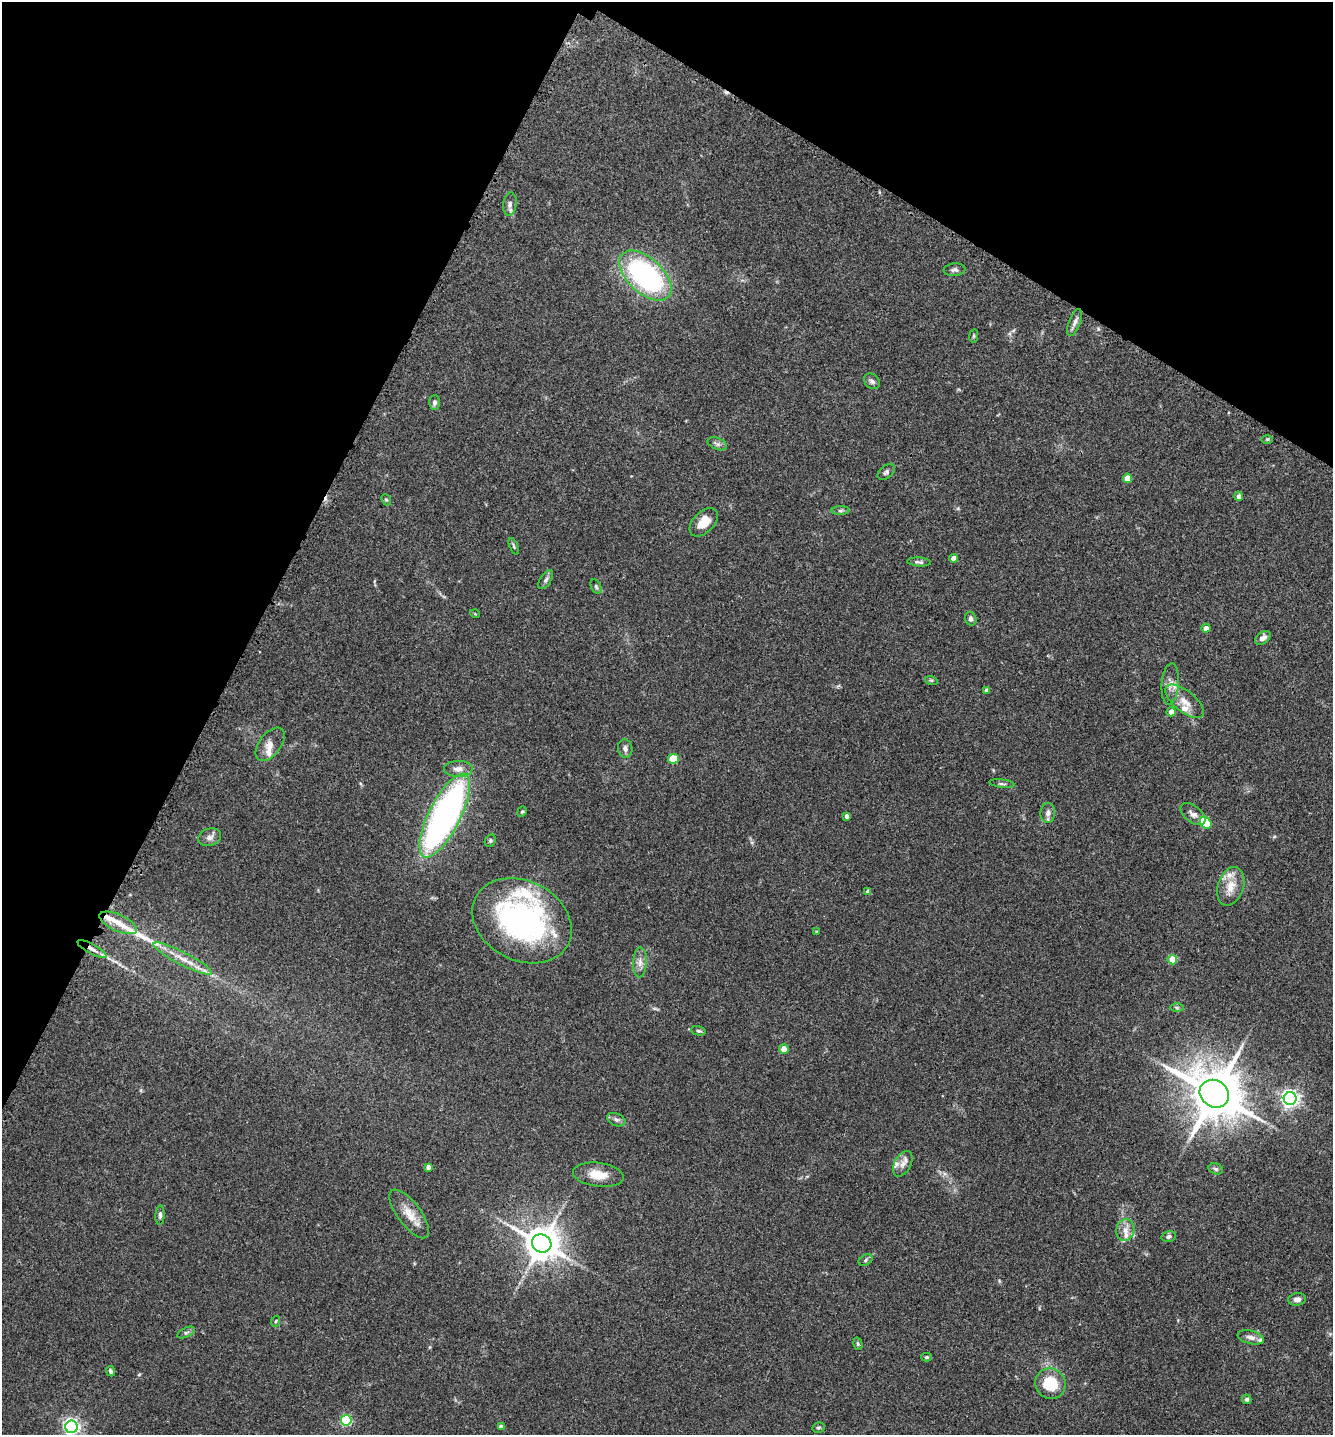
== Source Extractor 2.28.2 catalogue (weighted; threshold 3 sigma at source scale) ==
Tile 2 of 4 x 4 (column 2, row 1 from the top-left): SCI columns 1494-2824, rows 4331-5763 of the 5793 x 5786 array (HDU 1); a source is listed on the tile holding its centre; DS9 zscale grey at full resolution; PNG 1335 x 1437 px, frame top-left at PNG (2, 2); each listed source drawn as its Kron ellipse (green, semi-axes under 4 px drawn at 4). Shown black and unused: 26% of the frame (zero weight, under 3 of 4 exposures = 2% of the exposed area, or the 3 px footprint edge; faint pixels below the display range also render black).
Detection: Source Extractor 2.28.2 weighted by HDU 2 'WHT'; one run over the whole footprint, this tile lists its part. Background 0.0752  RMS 0.0058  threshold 0.026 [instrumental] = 3 sigma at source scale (4.5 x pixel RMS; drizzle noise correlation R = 1.50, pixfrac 1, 0.05/0.05 arcsec/px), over >= 5 px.
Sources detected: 92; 1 cosmic-ray / hot-pixel residue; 1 long thin detection or spike segment (spike, bleed or trail) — neither listed nor drawn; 10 inside a brighter listed object's ellipse — not listed separately; the other 80 listed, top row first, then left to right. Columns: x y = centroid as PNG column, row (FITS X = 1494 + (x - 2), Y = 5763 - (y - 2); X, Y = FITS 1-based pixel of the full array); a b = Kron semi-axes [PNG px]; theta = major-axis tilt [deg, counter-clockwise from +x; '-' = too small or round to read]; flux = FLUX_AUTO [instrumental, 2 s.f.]
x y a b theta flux
510 204 12 6 83 2.4
954 270 11 6 5 1.7
645 276 31 17 -42 100
1075 323 14 6 70 2.6
974 336 7 3 82 0.73
872 381 9 7 -42 1.9
435 402 7 5 88 1.8
1267 439 6 4 1 0.7
717 444 10 6 -21 1.8
886 472 10 6 39 1.6
1127 478 4 4 - 7.4
1239 496 4 4 - 2.2
386 500 6 4 -68 0.79
840 511 9 4 1 1.2
704 522 17 10 45 9
514 546 9 4 -68 0.96
954 558 4 4 - 4.3
919 562 12 4 -4 1.6
546 580 11 5 57 1.8
596 587 8 5 -64 1
475 614 5 3 - 0.47
971 619 7 5 -73 1.6
1206 628 4 4 - 3.5
1263 638 9 5 36 3
931 680 6 4 -17 0.72
1170 684 21 8 85 4.8
987 690 4 4 - 3
1185 701 23 10 -39 7.7
1171 712 4 4 - 4
270 744 19 11 53 5.3
625 748 9 7 -78 2.2
673 759 5 5 - 18
458 769 14 8 2 4.3
1002 784 12 3 -7 1.2
522 812 5 4 - 0.84
1048 813 10 7 88 2.6
1193 814 14 8 -38 2.8
445 816 46 16 63 230
847 816 4 4 - 2.3
1206 823 6 5 - 21
210 837 12 8 16 2.9
490 841 6 5 - 1.1
1231 886 20 13 71 8.7
868 892 4 4 - 2.4
522 921 52 39 -27 130
118 923 20 8 -24 6.6
817 932 3 3 - 0.99
92 949 16 5 -29 4
183 959 32 6 -27 8.9
1172 960 5 4 - 13
640 962 15 7 87 3.6
1177 1007 7 4 -1 0.96
698 1031 7 4 -11 1.1
784 1049 5 5 - 7
1214 1094 15 13 -34 3200
1290 1098 6 6 - 240
616 1120 10 6 -21 1.7
903 1164 14 8 60 3.6
428 1167 4 4 - 2.6
1216 1169 7 5 -17 1.1
598 1175 25 12 -7 10
409 1214 29 11 -53 8.9
160 1215 10 4 88 1.5
1125 1230 11 9 79 4.4
1169 1237 7 5 16 1.4
542 1243 10 9 - 1300
865 1260 7 5 30 1.1
1297 1299 9 6 9 2.7
276 1321 5 3 - 0.65
186 1333 9 4 26 1.4
1251 1337 13 6 -14 3
858 1344 6 4 -75 0.95
926 1357 5 4 - 1
111 1371 5 4 - 1.3
1050 1384 15 15 - 20
1247 1399 5 4 - 1.1
346 1420 5 5 - 52
71 1427 6 6 - 200
501 1427 4 4 - 3.1
819 1428 6 5 - 0.93
Overlapping masked pixels (flux is a lower limit): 2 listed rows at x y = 445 816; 92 949
Isophote crosses this tile's border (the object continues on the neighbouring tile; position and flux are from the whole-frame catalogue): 1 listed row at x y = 71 1427